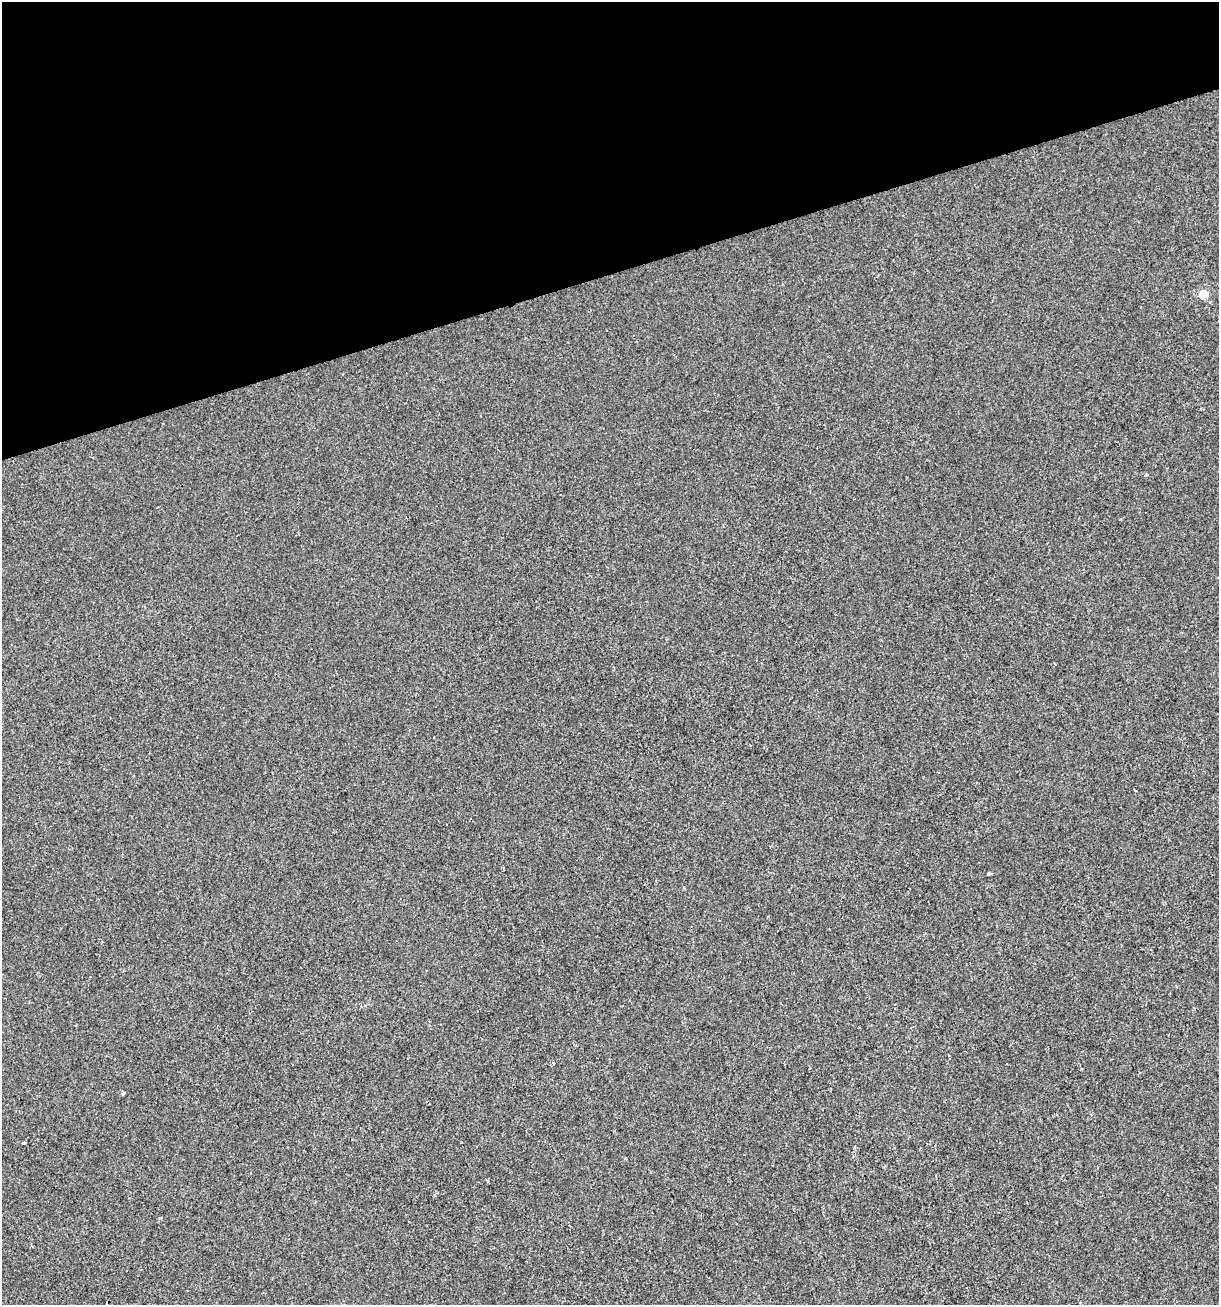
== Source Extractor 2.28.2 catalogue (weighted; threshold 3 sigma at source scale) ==
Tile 3 of 4 x 4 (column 3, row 1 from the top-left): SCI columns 2535-3751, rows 3909-5211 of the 5017 x 5211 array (HDU 1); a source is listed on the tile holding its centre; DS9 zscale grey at full resolution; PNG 1221 x 1307 px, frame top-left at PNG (2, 2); no overlay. Shown black and unused: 21% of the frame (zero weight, under 2 of 3 exposures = <1% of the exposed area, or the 3 px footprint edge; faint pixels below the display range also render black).
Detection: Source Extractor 2.28.2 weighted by HDU 2 'WHT'; one run over the whole footprint, this tile lists its part. Background -6.11e-04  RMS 0.0042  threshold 0.0187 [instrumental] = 3 sigma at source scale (4.5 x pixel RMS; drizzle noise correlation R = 1.50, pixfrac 1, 0.0396/0.0396 arcsec/px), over >= 5 px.
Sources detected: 8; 1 cosmic-ray / hot-pixel residue — not listed; the other 7 listed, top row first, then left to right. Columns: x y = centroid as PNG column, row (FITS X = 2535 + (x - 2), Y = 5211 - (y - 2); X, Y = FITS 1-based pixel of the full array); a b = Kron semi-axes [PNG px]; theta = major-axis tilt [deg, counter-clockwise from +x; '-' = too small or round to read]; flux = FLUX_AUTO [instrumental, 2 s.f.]
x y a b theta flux
1203 294 5 5 - 13
1146 475 4 4 - 0.56
989 874 4 3 - 1.2
554 1063 3 3 - 1.6
123 1093 4 3 - 2.7
24 1143 3 3 - 0.69
625 1158 3 3 - 0.54